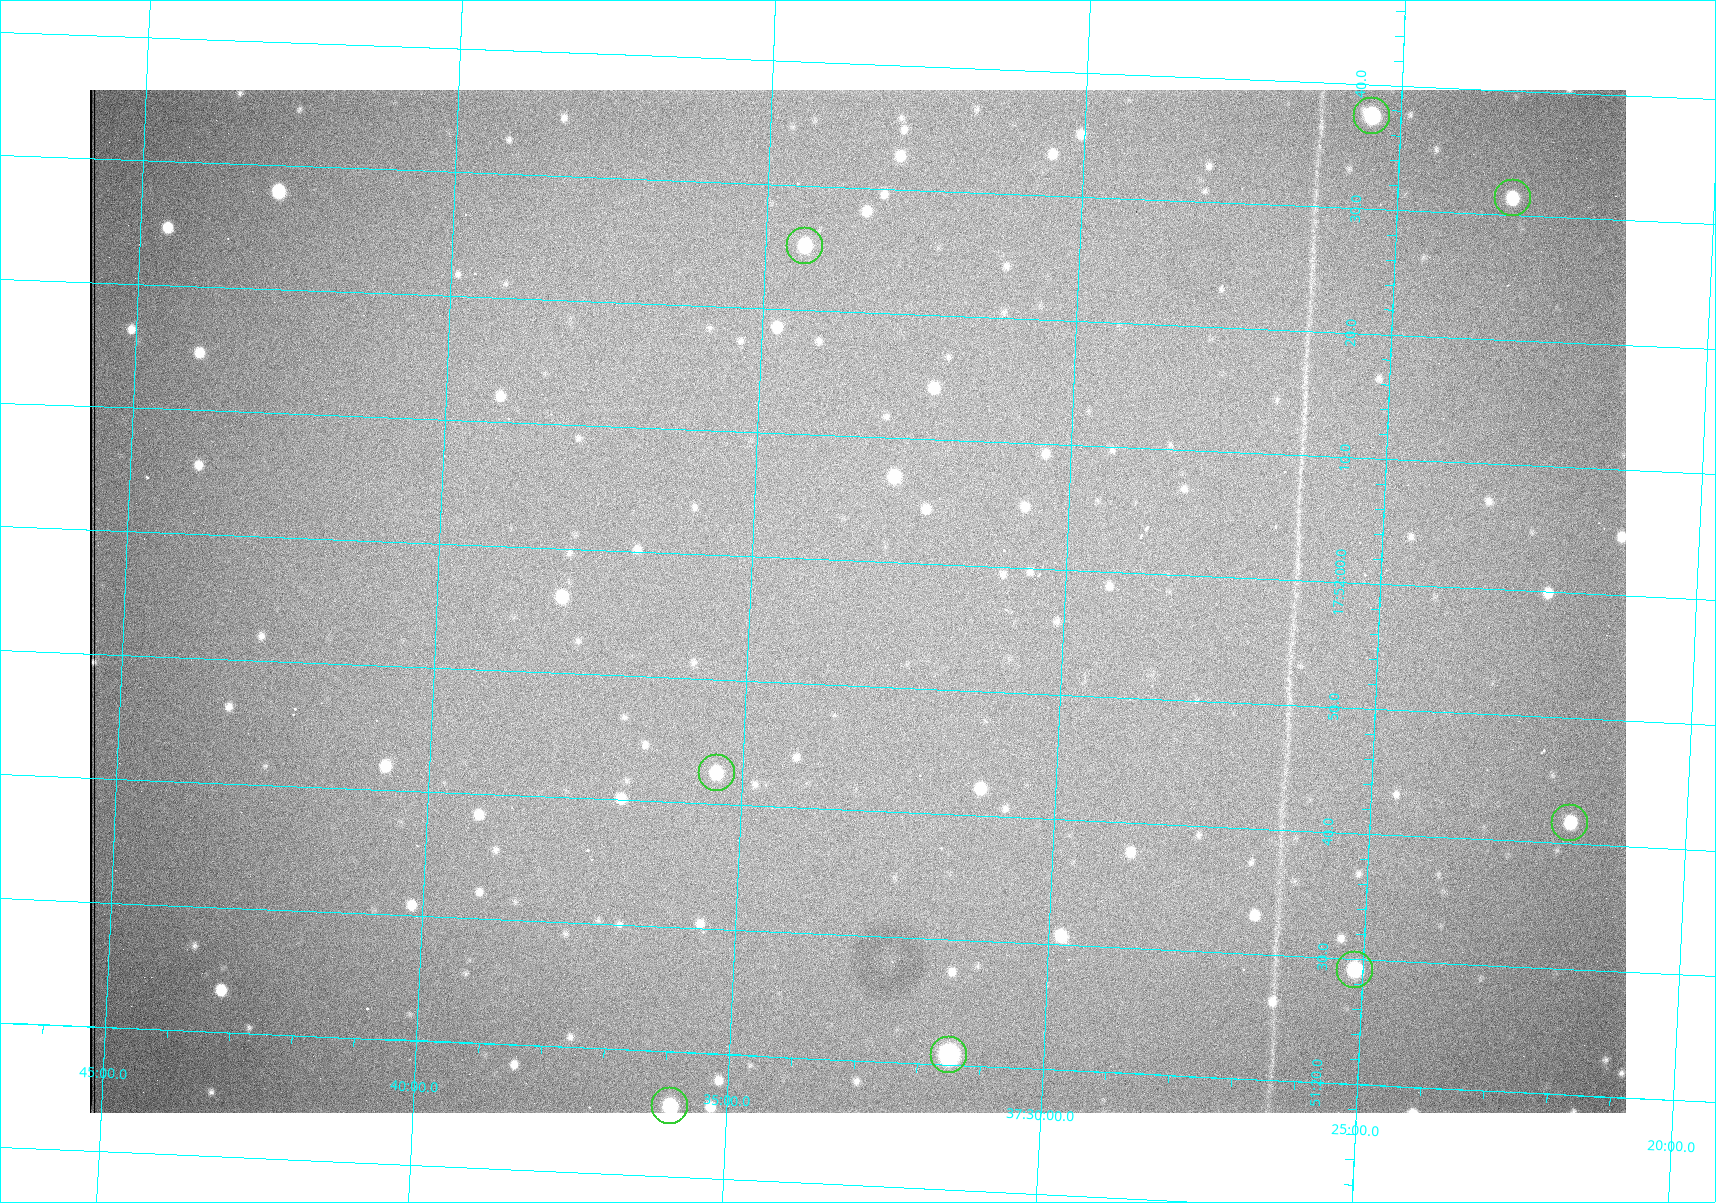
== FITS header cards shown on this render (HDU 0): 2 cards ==
NAXIS1  =                 1536 /fastest changing axis
NAXIS2  =                 1023 /next to fastest changing axis

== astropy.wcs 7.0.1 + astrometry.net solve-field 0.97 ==
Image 1536 x 1023 px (HDU 0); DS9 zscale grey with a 90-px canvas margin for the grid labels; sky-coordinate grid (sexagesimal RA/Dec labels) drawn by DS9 from the SOLVED WCS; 8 Tycho-2 reference stars matched to detected sources circled (green)
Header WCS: RA---TAN/DEC--TAN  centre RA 17:51:57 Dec +37:33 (267.99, +37.55 deg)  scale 0.958 arcsec/px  FOV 24.5' x 16.3'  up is +87 deg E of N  parity flipped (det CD > 0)
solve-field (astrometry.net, Tycho-2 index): VERIFIED the header's WCS against the Tycho-2 star catalogue (8 matches, 0 conflicts) and refined it, rather than solving blind
Solved WCS: RA---TAN-SIP/DEC--TAN-SIP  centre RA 17:51:57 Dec +37:33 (267.99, +37.55 deg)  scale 0.956 arcsec/px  FOV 24.5' x 16.3'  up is +87 deg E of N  parity flipped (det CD > 0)
The solver's refit moves the header's centre by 0.79 arcsec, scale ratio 0.9976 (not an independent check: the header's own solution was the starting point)
Tycho-2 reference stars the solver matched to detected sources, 8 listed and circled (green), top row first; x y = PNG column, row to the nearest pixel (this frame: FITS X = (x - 90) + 1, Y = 1023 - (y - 90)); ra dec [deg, ICRS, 3 dp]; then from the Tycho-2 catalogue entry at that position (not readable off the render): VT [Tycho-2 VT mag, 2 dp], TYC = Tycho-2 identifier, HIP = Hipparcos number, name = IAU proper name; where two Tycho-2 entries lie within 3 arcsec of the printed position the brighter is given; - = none
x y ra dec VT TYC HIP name
1372 116 268.156 +37.424 11.25 2620-712-1 - -
1513 198 268.131 +37.386 12.62 2620-526-1 - -
805 246 268.105 +37.573 11.82 3089-995-1 - -
717 773 267.927 +37.590 11.84 3089-1137-1 - -
1570 823 267.924 +37.364 11.94 2620-391-1 - -
1355 970 267.871 +37.419 11.35 2620-812-1 - -
949 1055 267.836 +37.525 9.96 3089-889-1 - -
670 1106 267.815 +37.598 11.54 3089-1081-1 - -